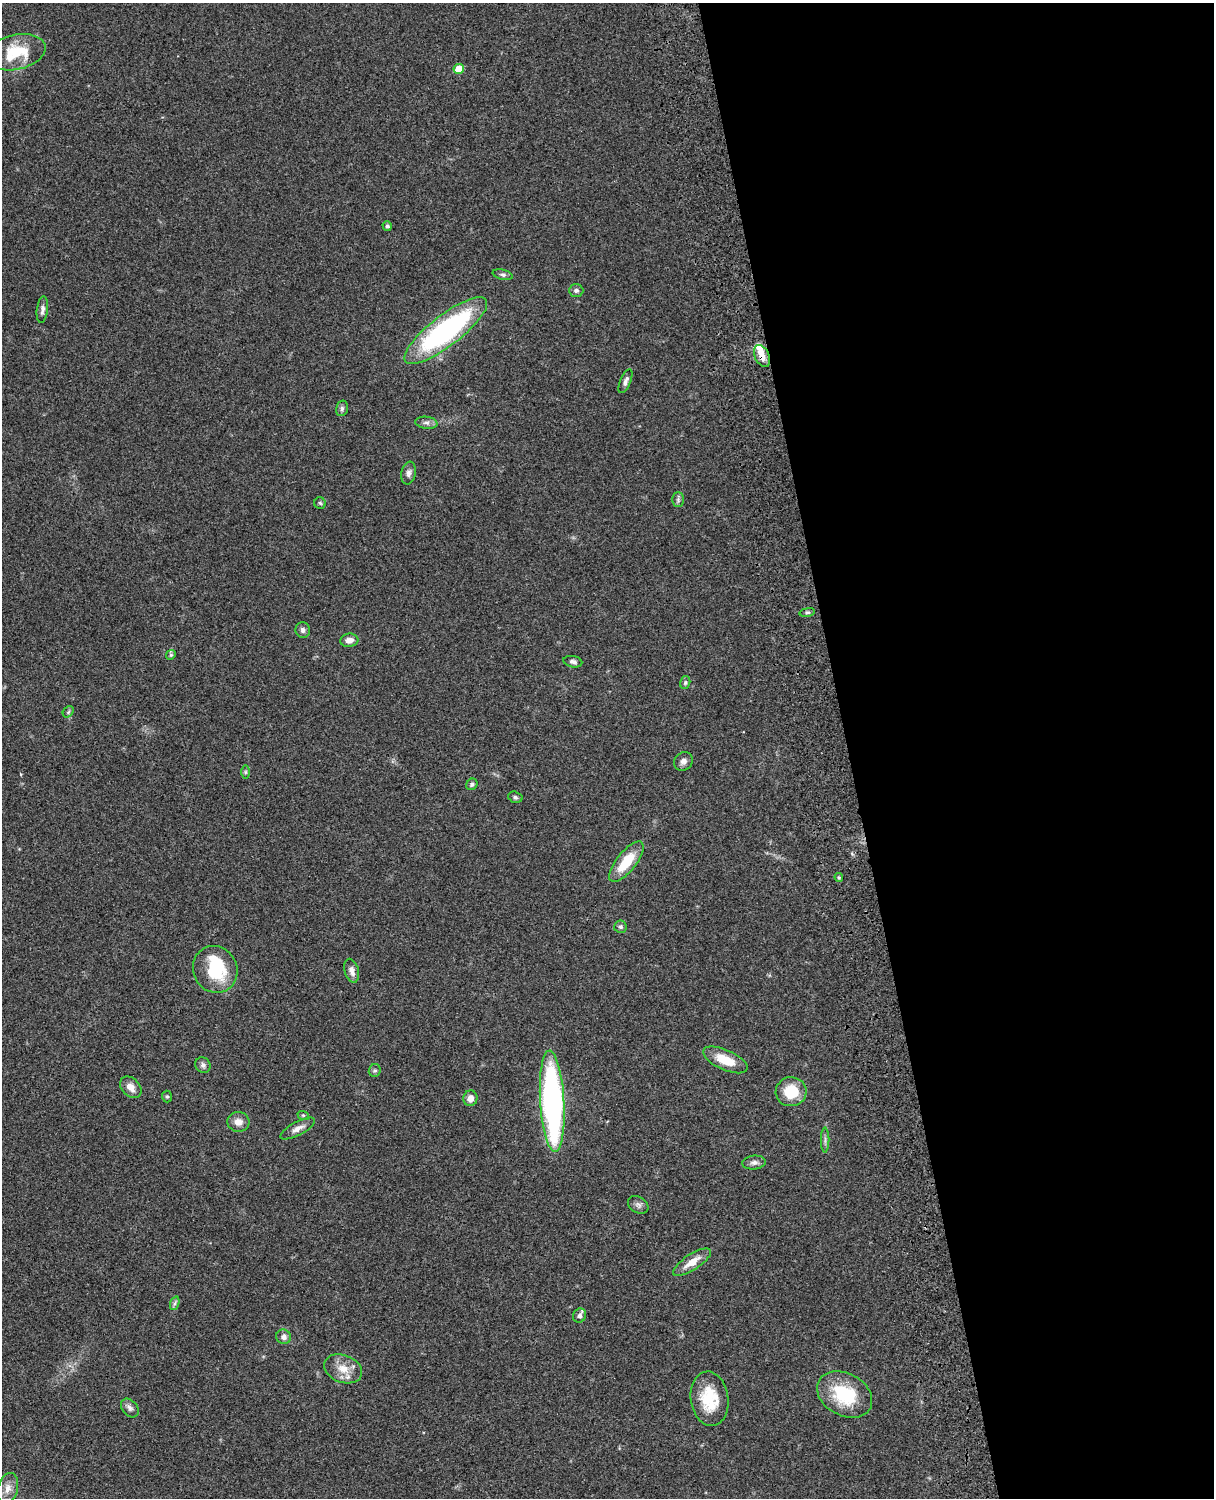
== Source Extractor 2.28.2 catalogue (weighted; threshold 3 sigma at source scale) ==
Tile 8 of 4 x 3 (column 4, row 2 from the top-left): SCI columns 3757-4968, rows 1772-3267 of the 5088 x 4926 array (HDU 1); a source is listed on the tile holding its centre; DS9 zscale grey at full resolution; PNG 1216 x 1500 px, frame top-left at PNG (2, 3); each listed source drawn as its Kron ellipse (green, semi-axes under 4 px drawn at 4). Shown black and unused: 30% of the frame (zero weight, under 3 of 4 exposures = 6% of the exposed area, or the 3 px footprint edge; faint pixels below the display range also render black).
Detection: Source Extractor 2.28.2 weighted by HDU 2 'WHT'; one run over the whole footprint, this tile lists its part. Background 0.103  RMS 0.0065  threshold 0.0292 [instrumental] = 3 sigma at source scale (4.5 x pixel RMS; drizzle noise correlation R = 1.50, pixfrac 1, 0.05/0.05 arcsec/px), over >= 5 px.
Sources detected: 56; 1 inside a brighter object's white glare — neither listed nor drawn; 2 inside a brighter listed object's ellipse — not listed separately; the other 53 listed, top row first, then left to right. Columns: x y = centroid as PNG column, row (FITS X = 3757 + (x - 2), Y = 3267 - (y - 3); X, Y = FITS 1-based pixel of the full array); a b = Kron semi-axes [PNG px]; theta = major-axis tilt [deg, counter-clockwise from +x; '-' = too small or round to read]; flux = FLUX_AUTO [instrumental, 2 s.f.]
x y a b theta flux
16 52 30 17 12 24
459 69 5 5 - 15
387 226 5 4 - 1.2
503 275 10 5 -14 1.7
576 291 7 6 - 1.7
42 310 13 5 82 2.5
446 331 51 15 37 130
762 356 11 7 -63 6
625 381 12 5 66 2.6
342 408 8 5 76 1.6
426 423 11 6 -7 2.4
409 473 11 7 80 2.7
678 500 7 6 - 1.7
320 503 6 5 - 1.1
807 612 8 4 9 1.2
303 630 8 7 - 2.2
349 640 9 6 7 3.7
171 655 5 4 - 0.86
573 662 9 5 -12 2
685 683 7 5 74 1.2
68 712 6 4 47 1.1
683 761 10 8 43 3.1
245 772 6 4 90 1
472 784 6 5 - 1.4
515 797 7 5 -16 1.2
626 862 25 9 52 20
839 877 4 4 - 0.8
620 927 6 6 - 1.6
215 969 24 22 -60 33
352 971 12 7 -74 3.8
725 1060 24 10 -24 15
203 1065 8 7 - 2
375 1071 6 6 - 1.2
131 1087 12 9 -44 5.1
791 1092 15 14 - 20
167 1097 6 5 - 0.96
470 1098 8 7 - 4.4
552 1101 51 12 -87 180
303 1115 6 3 -17 0.72
238 1122 11 10 - 4.8
298 1129 19 7 28 4.4
825 1140 12 2 90 1.6
754 1162 12 7 7 2.5
638 1205 11 8 -31 2.6
692 1262 22 7 34 9.2
175 1303 7 4 71 1.4
580 1315 7 6 - 2.7
284 1337 7 7 - 3.3
343 1369 20 13 -20 10
845 1394 29 21 -29 34
710 1399 27 19 -83 23
130 1408 10 7 -50 2.6
8 1488 16 10 75 5.3
Overlapping masked pixels (flux is a lower limit): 1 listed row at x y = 762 356